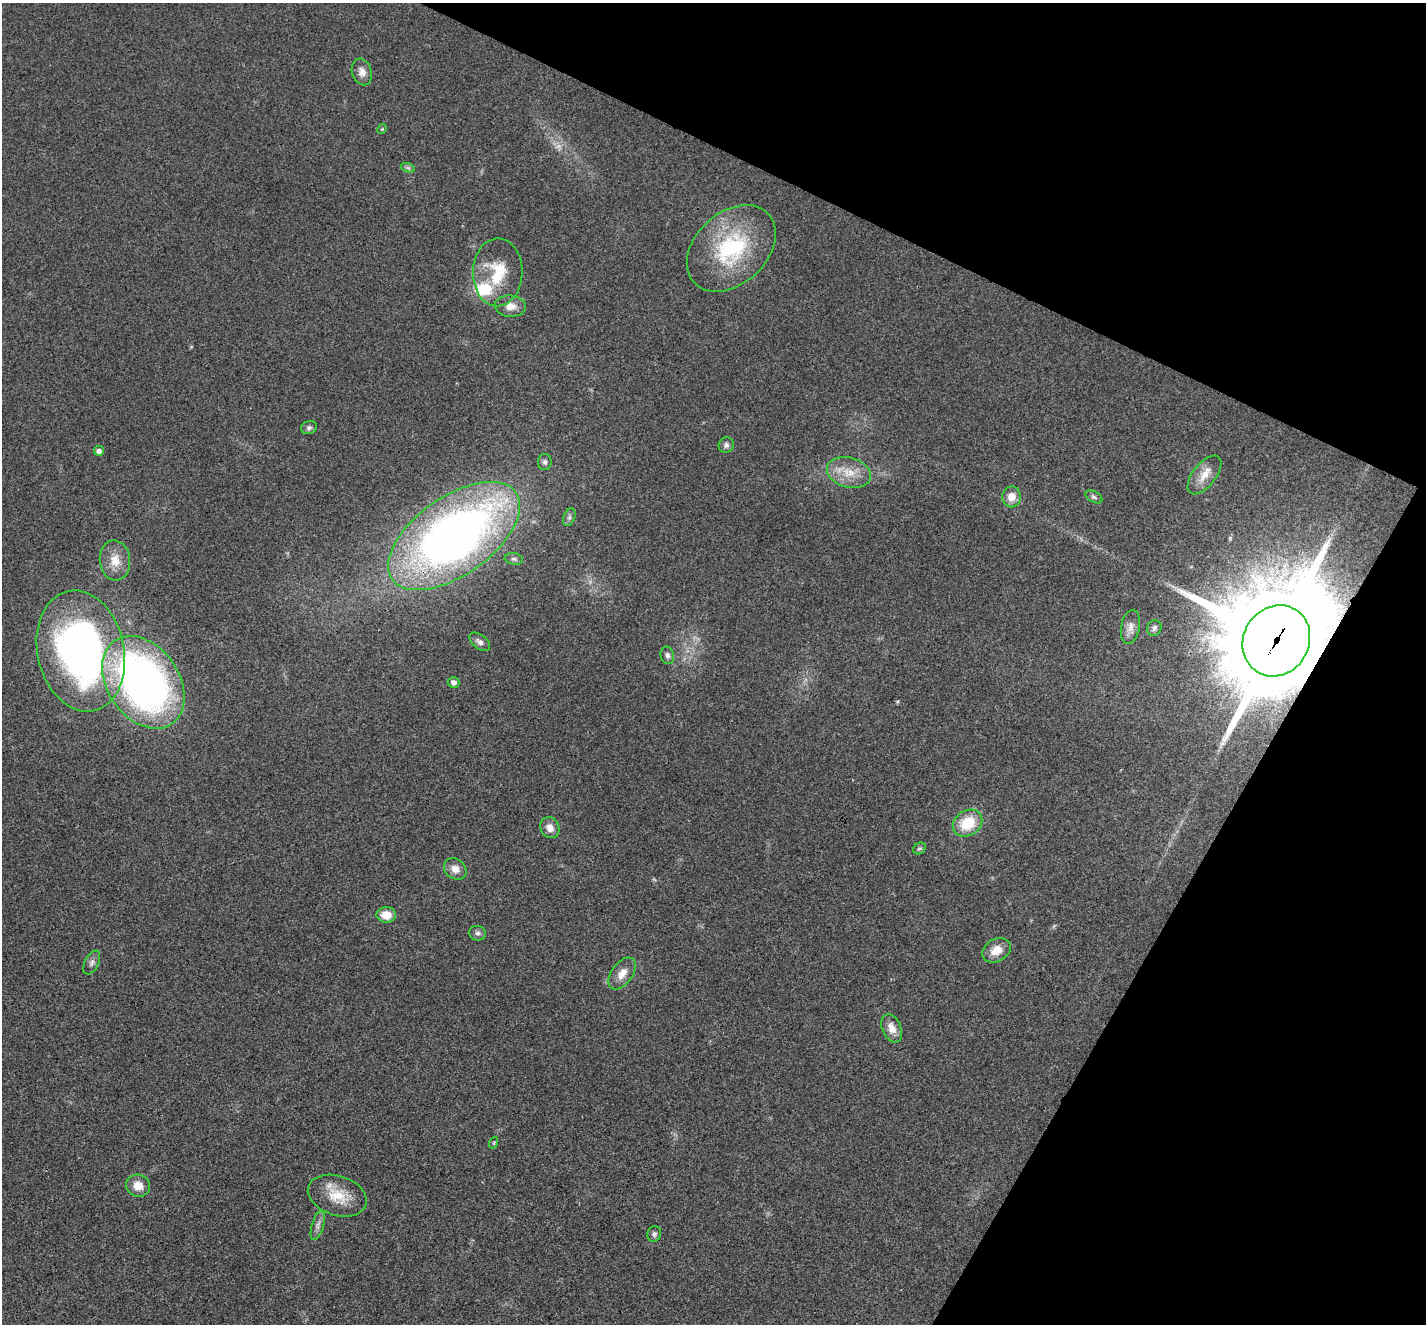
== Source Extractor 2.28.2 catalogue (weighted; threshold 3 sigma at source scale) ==
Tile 8 of 4 x 4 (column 4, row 2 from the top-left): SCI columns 4277-5700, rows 2925-4246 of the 5702 x 5713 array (HDU 1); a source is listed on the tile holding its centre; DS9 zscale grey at full resolution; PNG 1428 x 1326 px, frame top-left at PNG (2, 3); each listed source drawn as its Kron ellipse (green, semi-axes under 4 px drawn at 4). Shown black and unused: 24% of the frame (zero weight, under 3 of 4 exposures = <1% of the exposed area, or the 3 px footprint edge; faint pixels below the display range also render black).
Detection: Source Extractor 2.28.2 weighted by HDU 2 'WHT'; one run over the whole footprint, this tile lists its part. Background 0.0186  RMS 0.0049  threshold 0.0223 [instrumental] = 3 sigma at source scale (4.5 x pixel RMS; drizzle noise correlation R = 1.50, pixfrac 1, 0.05/0.05 arcsec/px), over >= 5 px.
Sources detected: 43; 1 too faint to see at this stretch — neither listed nor drawn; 1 inside a brighter listed object's ellipse — not listed separately; the other 41 listed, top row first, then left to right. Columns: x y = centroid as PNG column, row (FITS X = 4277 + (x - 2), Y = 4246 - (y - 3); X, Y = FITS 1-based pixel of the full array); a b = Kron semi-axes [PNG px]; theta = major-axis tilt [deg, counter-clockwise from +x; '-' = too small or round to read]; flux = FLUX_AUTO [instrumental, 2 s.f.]
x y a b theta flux
362 72 13 9 -73 3.6
382 129 5 4 - 0.54
408 168 7 4 -19 1.1
731 248 51 36 43 52
498 272 34 25 89 23
510 306 15 10 -4 5.6
309 428 8 6 16 1.4
726 445 8 7 - 1.5
99 451 5 5 - 2.1
545 462 8 7 - 1.5
849 472 22 15 -15 11
1204 475 23 11 52 6.8
1011 497 10 9 - 5.2
1094 497 9 5 -30 1.2
569 517 9 5 69 1.5
454 536 76 39 35 340
514 559 9 5 -10 1.4
115 560 20 15 -84 8.1
1130 627 17 9 79 3.8
1154 628 8 7 - 1.7
1276 641 37 33 58 11000
480 642 12 7 -39 2
81 651 61 43 -78 220
667 655 9 6 -76 1.8
143 682 50 36 -55 250
454 682 6 5 - 2.3
967 823 16 12 33 16
550 828 11 9 -62 4.4
919 848 7 5 31 1
455 869 12 9 -37 4.2
386 915 10 7 -2 7
478 933 8 7 - 1.6
996 950 15 11 31 6.9
92 963 13 7 63 2.1
622 974 18 10 54 5.7
892 1028 15 9 -68 5.3
494 1143 6 3 72 0.53
138 1186 12 11 - 6.4
337 1196 30 19 -18 14
318 1225 15 6 73 2.3
654 1234 8 7 - 1.5
Overlapping masked pixels (flux is a lower limit): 1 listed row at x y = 1276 641